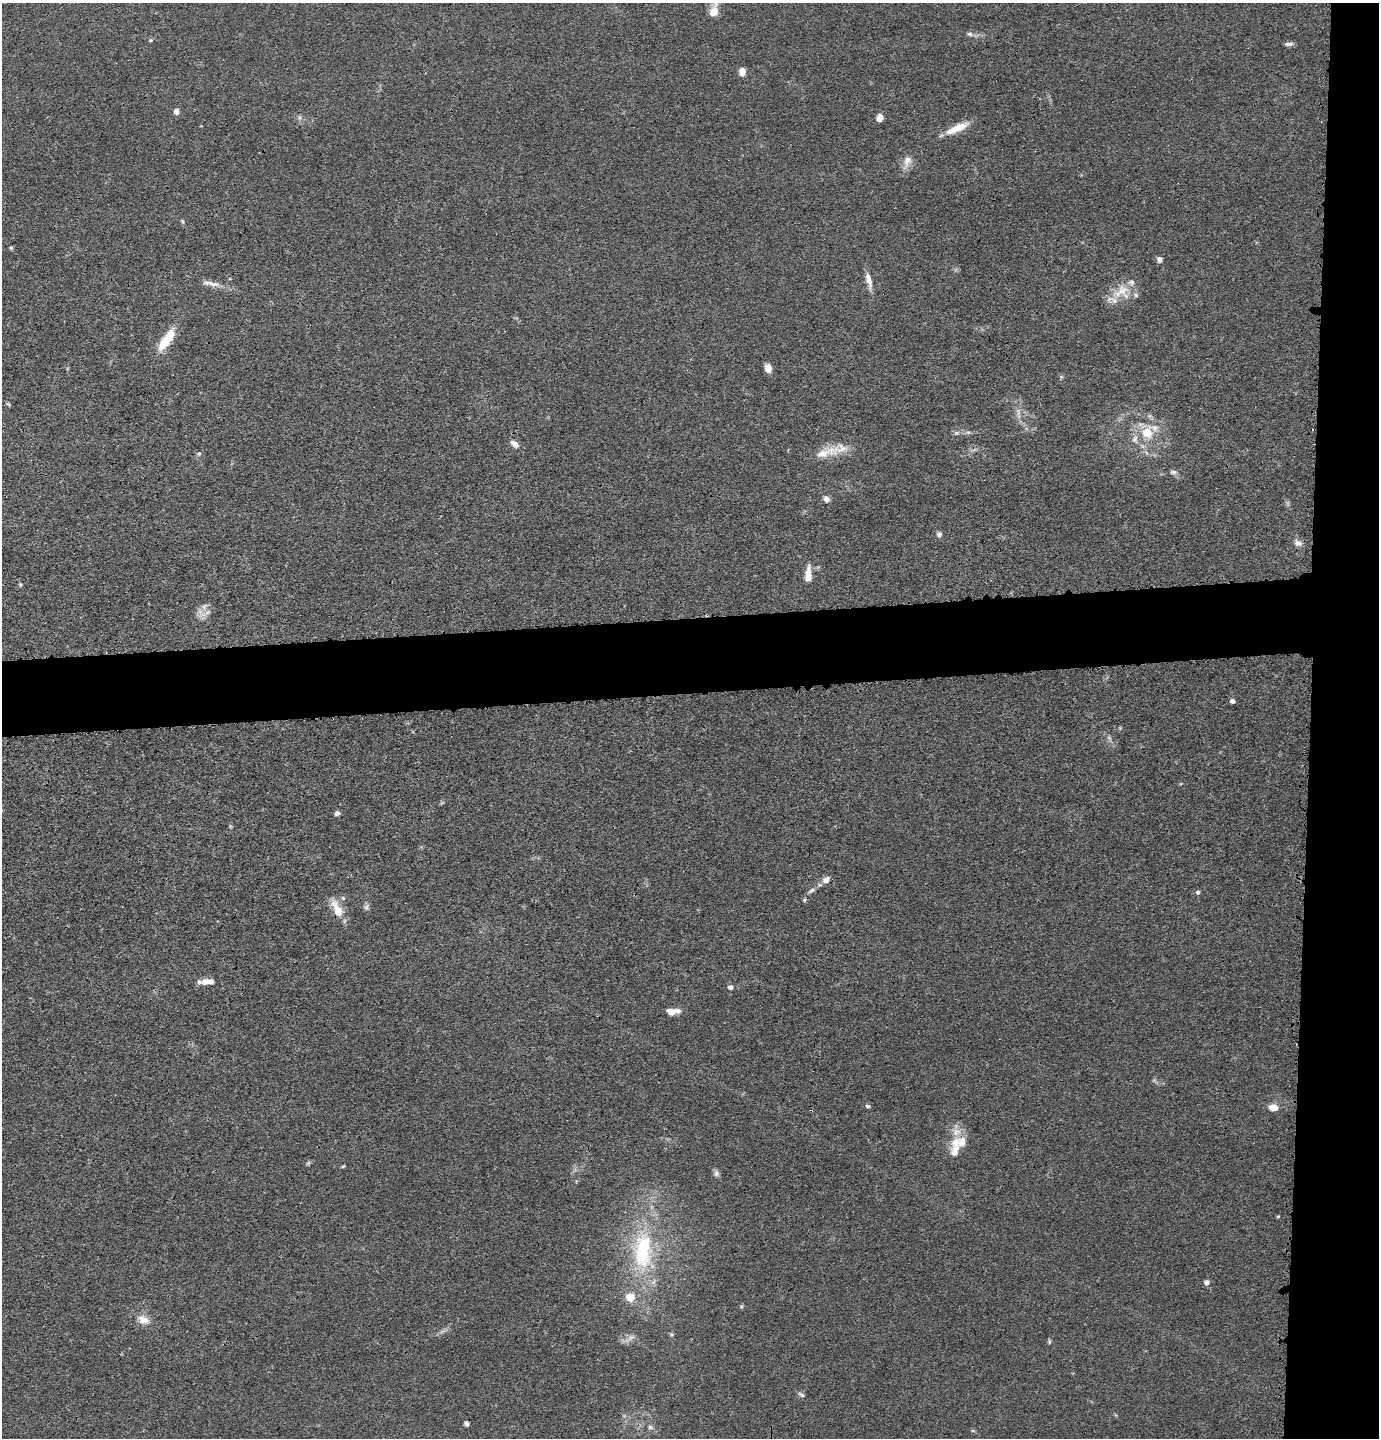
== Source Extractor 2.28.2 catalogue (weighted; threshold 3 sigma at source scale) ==
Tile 6 of 3 x 3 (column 3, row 2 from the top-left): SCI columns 2853-4229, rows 1459-2894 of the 4327 x 4353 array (HDU 1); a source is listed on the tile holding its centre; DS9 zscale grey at full resolution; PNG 1381 x 1440 px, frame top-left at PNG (2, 3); no overlay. Shown black and unused: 10% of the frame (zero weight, under 3 of 4 exposures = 3% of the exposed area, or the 3 px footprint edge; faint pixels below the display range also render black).
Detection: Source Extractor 2.28.2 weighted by HDU 2 'WHT'; one run over the whole footprint, this tile lists its part. Background 0.0138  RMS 0.0026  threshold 0.0117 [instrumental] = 3 sigma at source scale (4.5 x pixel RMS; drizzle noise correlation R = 1.50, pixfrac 1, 0.05/0.05 arcsec/px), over >= 5 px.
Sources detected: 67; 1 cosmic-ray / hot-pixel residue — not listed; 7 inside a brighter listed object's ellipse — not listed separately; the other 59 listed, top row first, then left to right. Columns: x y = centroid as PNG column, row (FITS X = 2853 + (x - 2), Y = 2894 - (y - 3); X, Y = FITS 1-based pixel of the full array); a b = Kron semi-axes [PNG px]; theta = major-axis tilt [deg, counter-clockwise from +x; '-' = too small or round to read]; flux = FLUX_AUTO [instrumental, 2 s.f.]
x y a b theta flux
714 12 16 11 70 2.6
970 34 8 5 -27 0.64
1289 44 11 4 3 0.76
742 71 7 6 - 2
176 111 6 6 - 1.4
879 118 7 6 - 1.9
958 128 27 9 25 4.4
907 161 19 10 72 2.3
182 221 6 4 -46 0.31
11 248 5 5 - 0.32
1159 259 7 7 - 0.8
869 280 21 7 -77 2.3
213 284 18 7 -17 1.8
1122 290 22 16 32 5.6
167 339 31 10 55 6.7
768 368 8 6 -75 2.4
8 404 8 3 -31 0.34
968 432 7 4 -18 0.47
956 433 8 4 0 0.57
1147 433 14 12 -22 5.5
1135 439 9 8 - 1.3
514 444 10 6 -37 1.7
199 453 5 5 - 0.38
825 453 38 12 16 5.5
1173 472 9 6 -7 0.72
826 499 8 6 -27 0.96
939 534 7 7 - 0.7
1298 543 9 7 -18 1.4
808 573 21 7 81 2.5
204 606 11 5 44 1.1
204 614 25 5 22 1.5
707 615 5 3 - 0.26
1232 701 5 4 - 1.1
1109 738 6 5 - 0.56
337 813 6 5 - 0.79
826 880 10 7 36 1.6
812 890 10 4 45 0.8
1198 892 6 5 - 0.51
343 898 6 5 - 0.46
804 900 5 5 - 0.39
366 907 8 6 70 0.69
337 910 22 10 -63 4.8
206 982 21 6 2 2.2
730 987 6 6 - 0.79
673 1011 16 6 1 2.4
868 1106 6 4 -21 0.55
1273 1107 11 8 -9 2.3
955 1143 18 14 43 4.1
343 1166 5 4 - 0.29
716 1173 9 7 -84 0.79
1278 1216 5 3 - 0.24
643 1250 60 27 87 26
1206 1282 7 6 - 0.77
143 1320 15 10 -23 2.8
672 1334 6 4 18 0.33
631 1338 10 5 27 0.99
1049 1342 6 5 - 0.37
801 1395 10 4 -33 0.64
650 1427 8 5 -31 0.71
Overlapping masked pixels (flux is a lower limit): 2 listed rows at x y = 707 615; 337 910